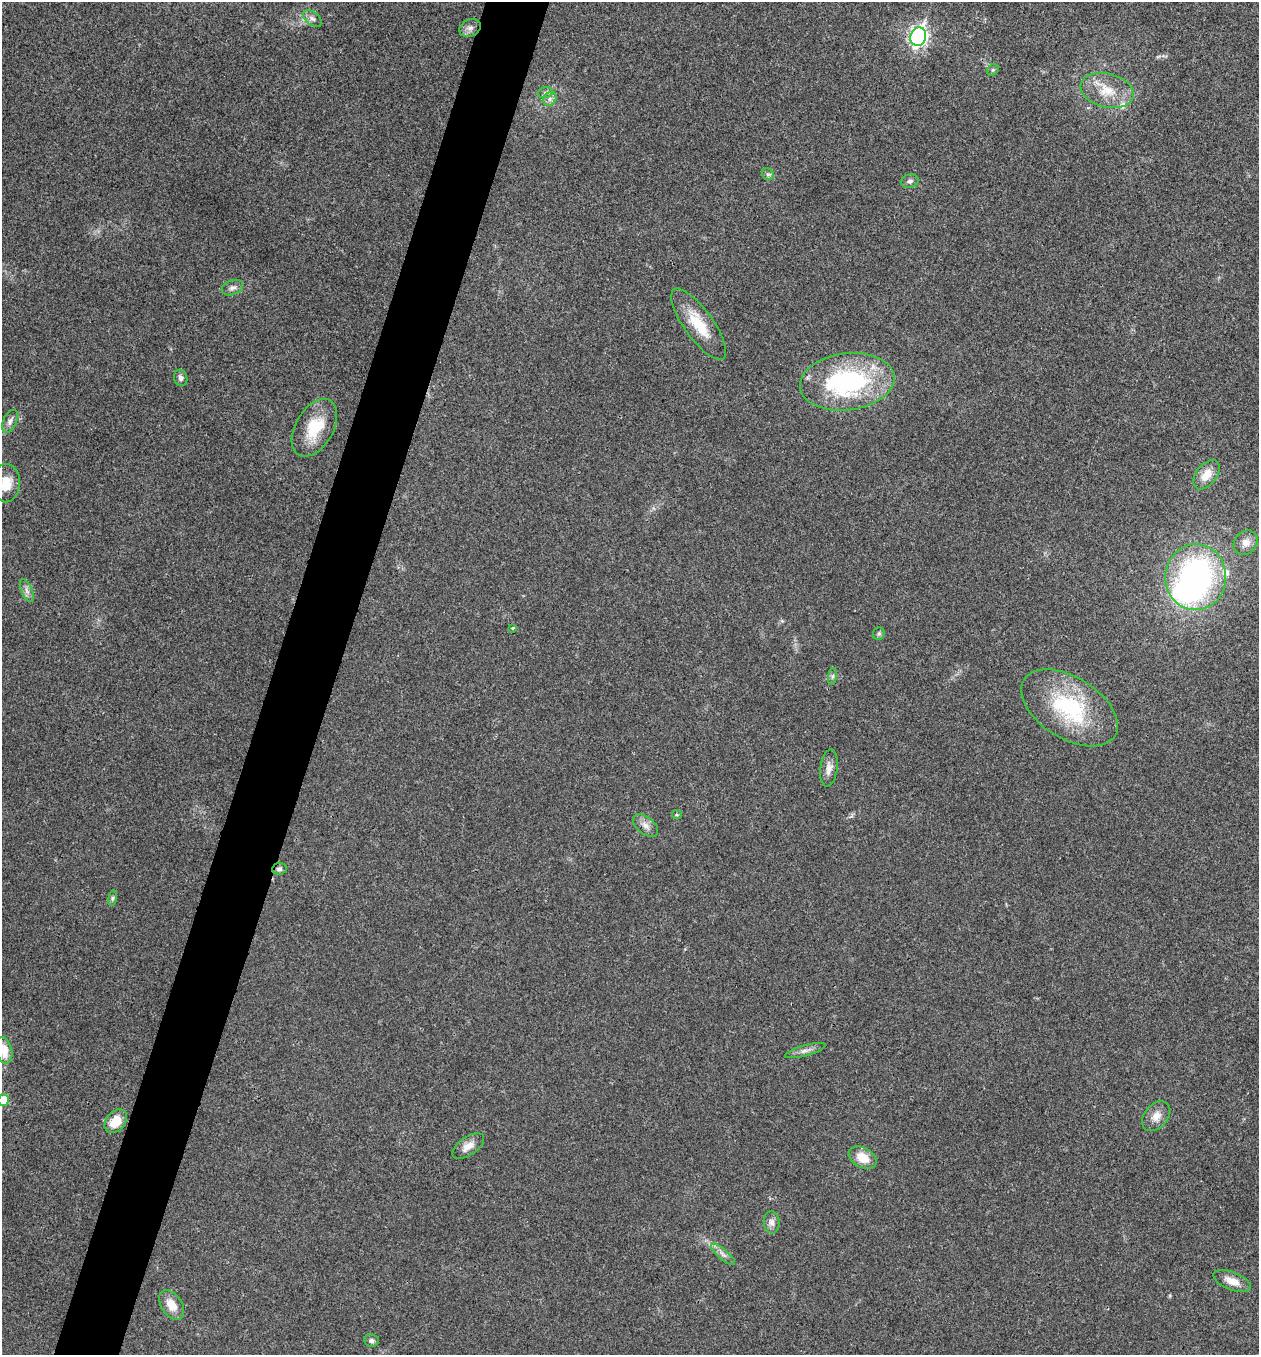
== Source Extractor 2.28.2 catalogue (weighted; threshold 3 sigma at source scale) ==
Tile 7 of 4 x 4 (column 3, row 2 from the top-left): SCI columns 2651-3907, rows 2710-4062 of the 5432 x 5417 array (HDU 1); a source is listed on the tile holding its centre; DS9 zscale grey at full resolution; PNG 1261 x 1357 px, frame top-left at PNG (2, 2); each listed source drawn as its Kron ellipse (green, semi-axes under 4 px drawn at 4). Shown black and unused: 5% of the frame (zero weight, under 3 of 4 exposures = <1% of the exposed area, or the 3 px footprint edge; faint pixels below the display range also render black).
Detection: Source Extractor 2.28.2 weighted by HDU 2 'WHT'; one run over the whole footprint, this tile lists its part. Background 0.0246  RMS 0.0041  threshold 0.0184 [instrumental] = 3 sigma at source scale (4.5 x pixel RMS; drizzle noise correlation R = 1.50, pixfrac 1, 0.05/0.05 arcsec/px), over >= 5 px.
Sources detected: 44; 1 inside a brighter object's white glare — neither listed nor drawn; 2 inside a brighter listed object's ellipse — not listed separately; the other 41 listed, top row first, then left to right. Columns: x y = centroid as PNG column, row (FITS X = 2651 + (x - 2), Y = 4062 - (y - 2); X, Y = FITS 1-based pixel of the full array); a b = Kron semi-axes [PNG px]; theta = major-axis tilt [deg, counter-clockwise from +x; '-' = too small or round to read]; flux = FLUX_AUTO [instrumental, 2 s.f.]
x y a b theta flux
312 19 11 6 -37 1.6
470 28 11 8 28 2.1
918 37 9 8 - 150
993 70 6 5 - 0.72
1107 90 27 17 -14 11
545 93 7 5 16 0.91
550 99 7 6 - 1.5
768 174 6 5 - 0.85
910 181 9 6 15 1.3
232 288 11 7 21 1.6
699 324 42 14 -54 14
181 378 8 6 -73 1.5
847 382 47 28 7 64
10 421 12 6 65 1.9
314 428 31 19 60 14
1206 475 17 10 52 5.8
6 483 19 14 88 7.9
1246 543 13 11 46 3.8
1196 577 33 30 87 98
27 590 12 5 -67 1.8
513 628 4 4 - 0.62
879 634 6 5 - 0.78
832 676 9 4 81 0.93
1069 708 53 30 -32 40
829 768 19 8 83 3.1
677 815 5 4 - 0.47
645 825 15 8 -39 2.7
279 869 7 6 - 1.1
112 898 8 4 81 0.86
4 1050 13 8 -75 6.6
805 1051 21 5 15 2.2
3 1100 6 5 - 11
1156 1116 17 11 50 4.1
116 1121 13 9 49 7.9
468 1146 18 9 34 3.6
863 1158 15 10 -29 6.7
772 1222 11 8 -86 2.1
723 1254 15 5 -41 2
1232 1281 20 9 -22 4.8
172 1305 16 10 -56 6.2
371 1341 7 6 - 1.1
Overlapping masked pixels (flux is a lower limit): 1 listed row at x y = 279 869
Isophote crosses this tile's border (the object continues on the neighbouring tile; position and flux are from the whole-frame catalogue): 3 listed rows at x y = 6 483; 4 1050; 3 1100